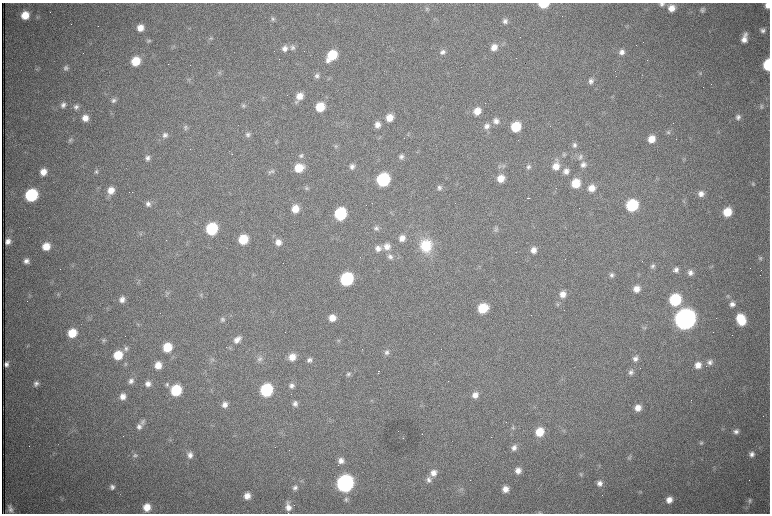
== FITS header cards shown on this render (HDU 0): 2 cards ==
NAXIS1  =                 1536 /fastest changing axis
NAXIS2  =                 1023 /next to fastest changing axis

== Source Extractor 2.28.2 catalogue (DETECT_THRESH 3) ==
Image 1536 x 1023 px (HDU 0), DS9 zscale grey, zoomed out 1/2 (1 PNG px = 2 x 2 image px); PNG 772 x 516 px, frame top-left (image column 1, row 1022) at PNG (2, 3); no overlay
Background 1010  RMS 16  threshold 46.6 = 3 sigma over >= 5 px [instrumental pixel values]
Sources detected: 264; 67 cannot appear on this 1/2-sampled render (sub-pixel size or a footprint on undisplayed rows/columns) and are not listed; the other 197 listed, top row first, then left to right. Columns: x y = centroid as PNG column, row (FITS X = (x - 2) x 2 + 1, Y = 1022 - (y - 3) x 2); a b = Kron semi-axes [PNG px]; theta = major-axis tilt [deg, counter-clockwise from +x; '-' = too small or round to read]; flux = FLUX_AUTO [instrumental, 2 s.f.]
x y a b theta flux
543 4 7 4 2 1.1e+05
662 4 7 5 20 9.7e+03
767 5 6 5 - 2.2e+04
672 8 7 7 - 3.4e+04
427 9 6 5 - 7.3e+03
702 10 7 7 - 1.0e+04
25 15 7 6 - 6.4e+04
38 17 5 4 - 4.3e+03
273 19 7 5 41 7.8e+03
505 21 7 7 - 1.2e+04
627 26 4 2 - 2.8e+03
140 28 6 6 - 3.1e+04
189 28 4 2 - 3.2e+03
763 30 6 6 - 1.2e+04
211 38 6 5 - 6.1e+03
744 38 10 5 78 2.9e+04
149 41 5 5 - 5.4e+03
293 47 7 7 - 1.2e+04
494 47 8 7 - 2.9e+04
285 48 7 7 - 2.0e+04
443 52 7 6 - 1.3e+04
622 52 7 6 - 1.7e+04
332 55 10 7 51 1.3e+05
136 61 7 7 - 9.0e+04
190 65 2 1 - 9.9e+04
768 65 7 5 88 2.1e+05
66 68 7 6 - 1.0e+04
38 69 6 3 38 4.3e+03
219 73 6 4 -30 6.0e+03
700 73 6 5 - 4.9e+03
317 76 6 6 - 9.8e+03
591 81 7 7 - 1.3e+04
299 96 9 6 60 3.6e+04
113 100 7 6 - 1.1e+04
63 105 7 6 - 1.3e+04
243 106 7 5 64 6.7e+03
761 106 7 5 72 7.3e+03
76 107 7 6 - 1.2e+04
320 107 7 7 - 9.4e+04
477 111 8 7 - 4.3e+04
738 117 6 6 - 1.2e+04
85 118 7 7 - 3.0e+04
389 118 7 7 - 4.4e+04
496 121 8 8 - 2.0e+04
377 125 7 6 - 2.3e+04
486 126 9 7 48 1.9e+04
185 127 7 6 - 8.0e+03
516 127 7 7 - 1.3e+05
668 132 7 6 - 8.4e+03
248 134 7 6 - 1.0e+04
408 134 7 3 81 3.6e+03
165 135 7 7 - 1.3e+04
651 139 7 7 - 4.4e+04
70 140 6 5 - 6.5e+03
574 145 7 6 - 1.1e+04
335 146 6 5 - 5.3e+03
232 154 2 1 - 4.2e+03
564 154 6 5 - 6.7e+03
301 156 7 6 - 8.9e+03
401 157 6 6 - 1.0e+04
580 157 8 7 - 1.3e+04
147 158 7 6 - 1.2e+04
583 165 8 7 - 1.7e+04
352 166 6 6 - 1.3e+04
503 166 6 4 63 6.4e+03
556 166 11 7 77 3.7e+04
528 167 7 5 52 8.9e+03
299 168 8 7 - 7.2e+04
272 171 7 6 - 9.8e+03
566 171 7 7 - 1.9e+04
43 172 7 6 - 3.7e+04
96 172 5 5 - 7.2e+03
501 178 7 7 - 4.3e+04
383 180 8 7 - 4.8e+05
576 183 7 7 - 8.4e+04
753 183 6 4 69 4.3e+03
307 188 6 6 - 7.2e+03
439 188 7 6 - 9.9e+03
592 188 7 7 - 3.5e+04
111 190 9 8 - 3.8e+04
129 192 2 1 - 1.2e+03
701 194 7 7 - 2.1e+04
31 195 8 7 - 3.7e+05
528 198 3 1 - 2.4e+03
684 201 5 3 - 3.5e+03
148 204 7 7 - 1.3e+04
632 205 8 7 - 2.6e+05
295 209 7 7 - 4.7e+04
727 212 8 7 - 8.5e+04
340 213 8 7 - 2.8e+05
376 228 7 6 - 9.0e+03
212 229 8 7 - 2.9e+05
495 229 9 4 79 7.7e+03
140 234 4 2 - 2.7e+03
402 238 7 6 - 2.5e+04
243 239 7 7 - 1.1e+05
8 241 5 5 - 1.7e+04
278 242 8 7 - 2.4e+04
46 246 7 7 - 5.1e+04
387 246 8 8 - 2.6e+04
426 246 16 14 -83 1.2e+05
378 248 7 7 - 2.0e+04
533 250 7 7 - 2.4e+04
390 257 8 7 - 1.3e+04
760 258 6 5 - 6.8e+03
26 261 7 6 - 1.7e+04
652 266 6 5 - 6.9e+03
711 267 6 2 20 3.7e+03
676 270 7 6 - 1.3e+04
690 272 7 7 - 1.7e+04
254 275 4 3 - 2.9e+03
611 275 7 5 73 9.8e+03
347 279 8 7 - 4.4e+05
637 289 7 7 - 3.0e+04
58 294 6 5 - 5.7e+03
167 294 6 4 -50 5.3e+03
563 294 8 7 - 2.7e+04
29 295 7 3 -90 3.8e+03
201 295 5 4 - 4.8e+03
728 296 6 5 - 5.8e+03
122 300 7 7 - 1.9e+04
675 300 8 7 - 2.7e+05
558 304 7 3 -85 4.9e+03
732 304 7 7 - 1.7e+04
483 308 8 7 - 1.2e+05
332 318 7 6 - 3.8e+04
222 319 6 5 - 7.3e+03
685 319 9 8 - 4.8e+06
741 319 10 7 -67 1.1e+05
138 324 6 3 -72 3.3e+03
644 328 5 5 - 5.0e+03
72 333 7 7 - 8.4e+04
237 339 10 7 40 2.3e+04
103 340 6 5 - 6.0e+03
339 340 6 5 - 4.8e+03
167 347 7 7 - 9.2e+04
126 348 7 6 - 1.0e+04
386 352 7 7 - 1.2e+04
118 355 8 7 - 9.4e+04
292 357 7 7 - 3.8e+04
260 359 9 7 56 1.3e+04
635 359 6 6 - 1.3e+04
212 360 9 5 -78 9.1e+03
309 360 6 6 - 1.1e+04
710 362 7 7 - 1.4e+04
6 364 5 4 - 1.2e+04
125 364 5 5 - 4.5e+03
158 365 7 6 - 3.8e+04
698 365 7 7 - 3.0e+04
379 371 3 1 - 2.6e+03
631 372 7 6 - 1.2e+04
348 374 6 6 - 8.2e+03
131 381 7 6 - 1.4e+04
36 383 6 6 - 1.2e+04
148 384 6 6 - 1.8e+04
167 384 7 6 - 8.4e+03
292 385 6 6 - 1.3e+04
176 390 7 7 - 2.0e+05
266 390 8 7 - 3.6e+05
475 395 7 7 - 2.3e+04
123 396 7 7 - 2.6e+04
295 403 7 6 - 1.3e+04
225 405 6 6 - 1.9e+04
638 408 7 7 - 3.1e+04
143 422 9 6 42 1.2e+04
139 427 9 7 59 1.7e+04
513 427 5 5 - 5.5e+03
736 431 7 6 - 1.3e+04
539 432 8 7 - 7.0e+04
701 442 7 6 - 7.8e+03
514 448 8 6 59 1.5e+04
752 454 6 6 - 1.5e+04
135 455 7 6 - 9.1e+03
190 455 8 7 - 2.0e+04
629 457 7 5 64 6.6e+03
341 461 7 7 - 2.1e+04
599 466 3 2 - 2.1e+03
518 470 7 6 - 2.3e+04
433 473 9 8 - 2.7e+04
581 475 7 4 79 5.5e+03
429 480 8 7 - 1.6e+04
301 481 5 4 - 3.6e+03
345 483 9 8 - 1.5e+06
599 483 6 6 - 1.6e+04
112 487 7 6 - 1.2e+04
295 488 7 6 - 1.1e+04
460 489 5 4 - 5.9e+03
505 489 7 6 - 2.8e+04
247 496 7 7 - 2.9e+04
346 499 7 6 - 8.5e+03
61 500 5 3 - 3.4e+03
669 500 7 6 - 2.7e+04
749 501 8 6 78 9.5e+03
147 507 7 7 - 4.8e+04
288 507 10 7 -82 2.7e+04
10 509 9 5 -78 1.4e+04
540 513 6 3 -4 4.0e+03
At the frame edge (FLAGS 8, measured only in part): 5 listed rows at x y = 543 4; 662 4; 767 5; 768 65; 540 513
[67 sub-pixel or undisplayed-footprint detections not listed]